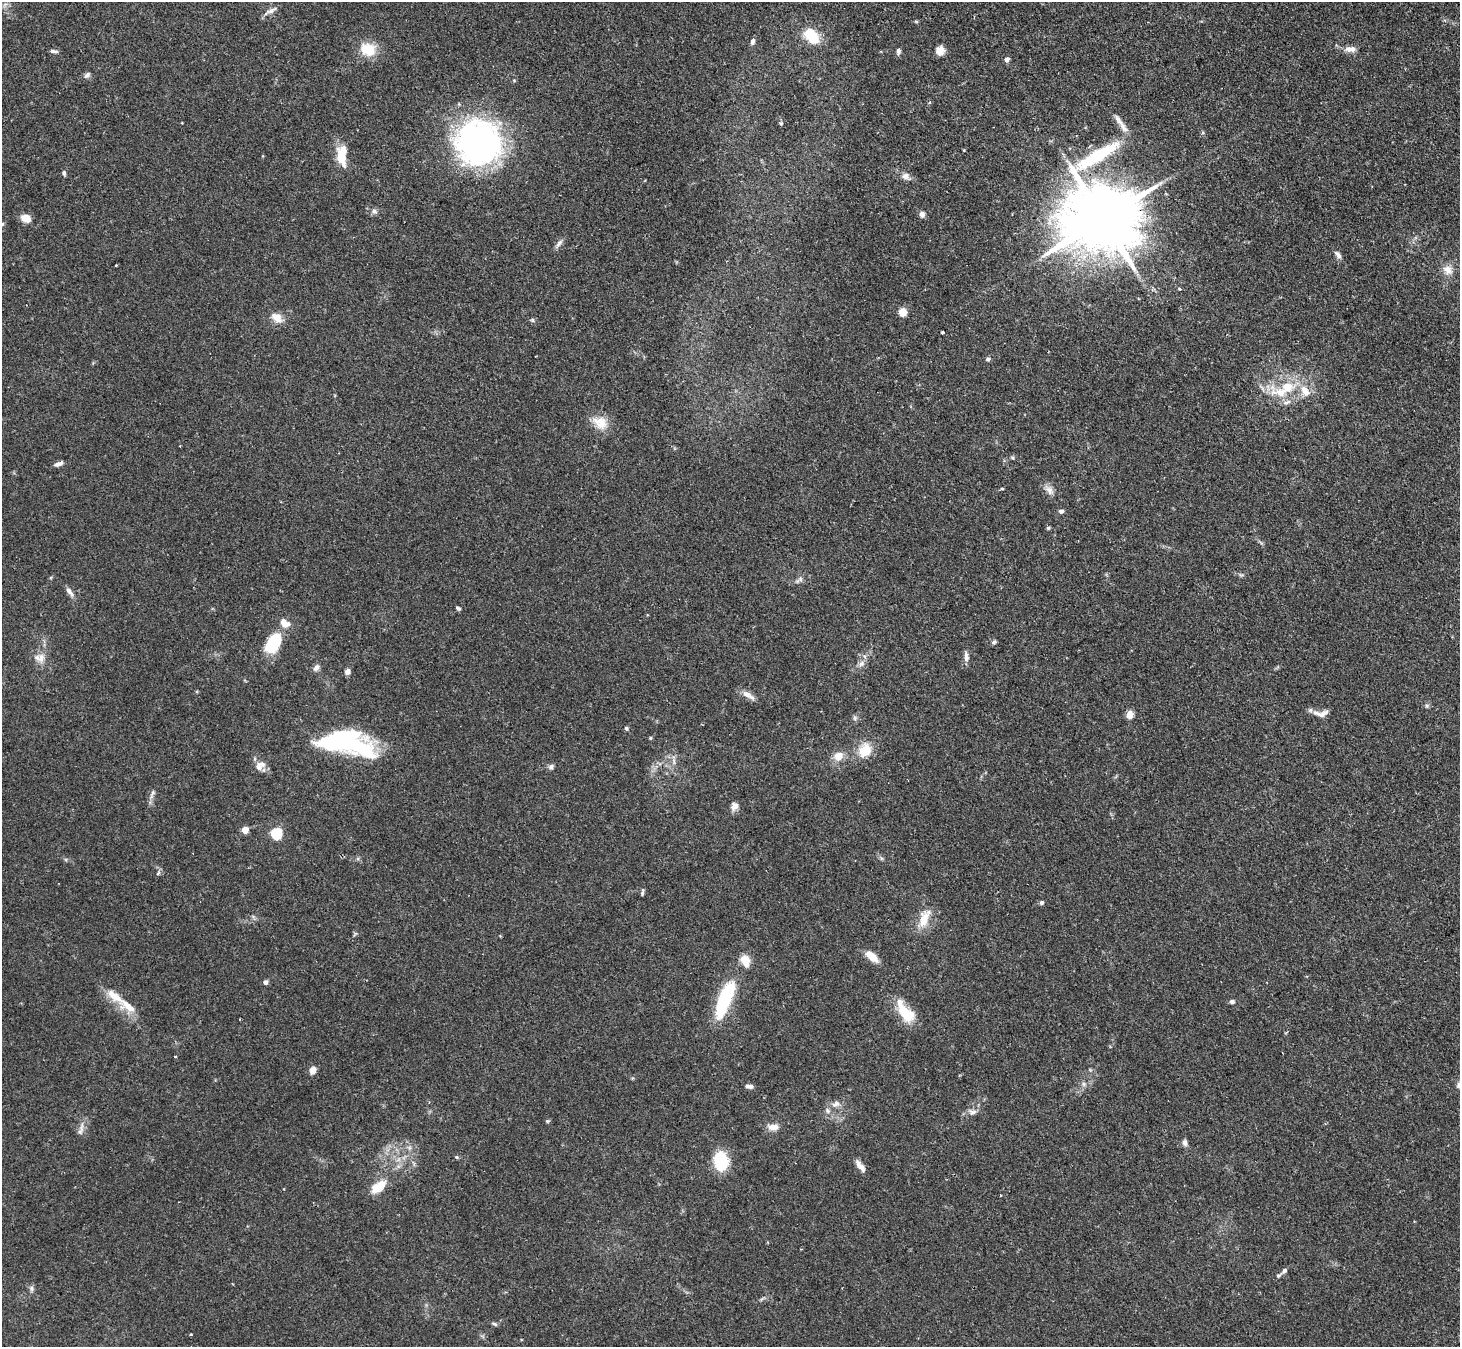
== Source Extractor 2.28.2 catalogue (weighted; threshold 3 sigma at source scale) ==
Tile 10 of 4 x 4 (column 2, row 3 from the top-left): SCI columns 1491-2948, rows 1517-2861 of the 5894 x 5862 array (HDU 1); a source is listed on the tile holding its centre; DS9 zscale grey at full resolution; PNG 1462 x 1349 px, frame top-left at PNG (2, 2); no overlay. Shown black and unused: <1% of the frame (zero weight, under 2 of 3 exposures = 3% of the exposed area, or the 3 px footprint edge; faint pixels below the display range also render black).
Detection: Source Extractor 2.28.2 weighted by HDU 2 'WHT'; one run over the whole footprint, this tile lists its part. Background 0.0965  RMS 0.0064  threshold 0.0288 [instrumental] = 3 sigma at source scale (4.5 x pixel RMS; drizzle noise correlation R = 1.50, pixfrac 1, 0.05/0.05 arcsec/px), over >= 5 px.
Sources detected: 107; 4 inside a brighter object's white glare — not listed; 9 inside a brighter listed object's ellipse — not listed separately; the other 94 listed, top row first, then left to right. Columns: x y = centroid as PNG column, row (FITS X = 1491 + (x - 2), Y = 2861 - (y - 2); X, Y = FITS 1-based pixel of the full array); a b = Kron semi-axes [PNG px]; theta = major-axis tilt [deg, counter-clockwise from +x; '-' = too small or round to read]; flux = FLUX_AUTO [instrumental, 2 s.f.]
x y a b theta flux
271 10 18 5 29 2.9
811 36 17 11 -52 21
752 41 8 5 76 2.1
1350 49 15 8 -2 4.1
368 50 18 14 -26 15
54 51 11 4 -8 1.5
898 51 8 5 84 1.9
940 51 11 10 - 4.7
1007 59 5 4 - 2.9
87 75 10 5 42 1.7
1117 118 10 6 -58 2.5
781 123 6 4 -69 0.83
478 142 47 45 -13 180
964 150 3 3 - 0.49
1097 156 70 15 30 45
341 159 21 9 -74 13
64 173 5 4 - 1.4
906 176 13 9 -34 3.5
374 211 8 6 2 1.9
922 214 6 6 - 2.7
26 218 11 8 -16 6.4
1102 219 22 17 19 6800
2 224 6 4 47 0.84
559 243 13 6 51 2.4
1338 255 11 6 -55 2.4
116 265 3 2 - 0.66
1448 270 14 11 -50 5.6
1179 289 5 4 - 0.89
903 312 8 8 - 5.8
277 318 15 10 -36 6.2
532 320 6 5 - 0.98
942 332 3 3 - 1.7
988 359 6 5 - 1.2
1284 389 44 18 22 28
600 423 22 16 -34 10
59 464 11 5 18 2.5
1049 490 14 8 -50 3.7
1061 511 5 5 - 1.7
1048 528 5 4 - 0.88
800 579 7 6 - 1.7
69 592 15 5 -54 2.9
458 608 5 4 - 1.3
285 623 13 9 -38 5.5
273 642 20 10 56 35
994 642 6 5 - 1.2
966 656 15 6 -86 2.8
40 658 16 11 -3 5.4
861 664 10 5 54 2.2
316 668 10 7 45 2.5
347 671 8 6 75 2.1
748 695 21 7 -32 4
1427 706 6 4 -72 0.92
1321 713 23 9 2 4.7
1130 714 9 7 75 4.1
855 718 7 4 -89 1.2
626 728 4 4 - 1.3
341 737 43 17 20 48
650 738 4 4 - 0.63
865 750 17 14 61 13
838 756 11 10 - 6.7
259 767 13 8 90 4.5
551 767 7 7 - 1.5
153 792 7 5 71 1.5
734 806 11 9 65 3.5
245 830 4 4 - 12
276 833 5 5 - 63
158 873 5 4 - 0.96
642 892 10 3 79 1.1
1041 903 5 5 - 1.7
924 918 27 12 68 11
872 957 13 7 -39 9.8
266 982 5 4 - 2.3
115 996 34 12 -40 12
725 999 46 15 68 39
1232 1002 6 5 - 1.6
905 1013 24 12 -47 19
176 1056 3 2 - 0.71
313 1070 8 7 - 4
1084 1084 7 4 -89 1.3
749 1086 9 5 -8 2.2
836 1104 12 8 27 3.6
972 1112 12 6 -6 2.7
547 1121 5 5 - 0.77
773 1127 14 8 6 4.7
81 1129 21 5 76 3.3
1185 1143 8 6 -82 2
456 1157 5 5 - 0.74
721 1161 16 11 -83 35
860 1166 17 6 -51 4.1
378 1187 24 11 38 9.9
1284 1271 8 5 44 1.7
31 1288 9 4 -90 1.4
495 1324 8 4 -26 1
191 1334 3 2 - 0.54
Overlapping masked pixels (flux is a lower limit): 1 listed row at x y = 1102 219
Isophote crosses this tile's border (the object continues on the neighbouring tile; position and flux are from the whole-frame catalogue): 1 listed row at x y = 2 224